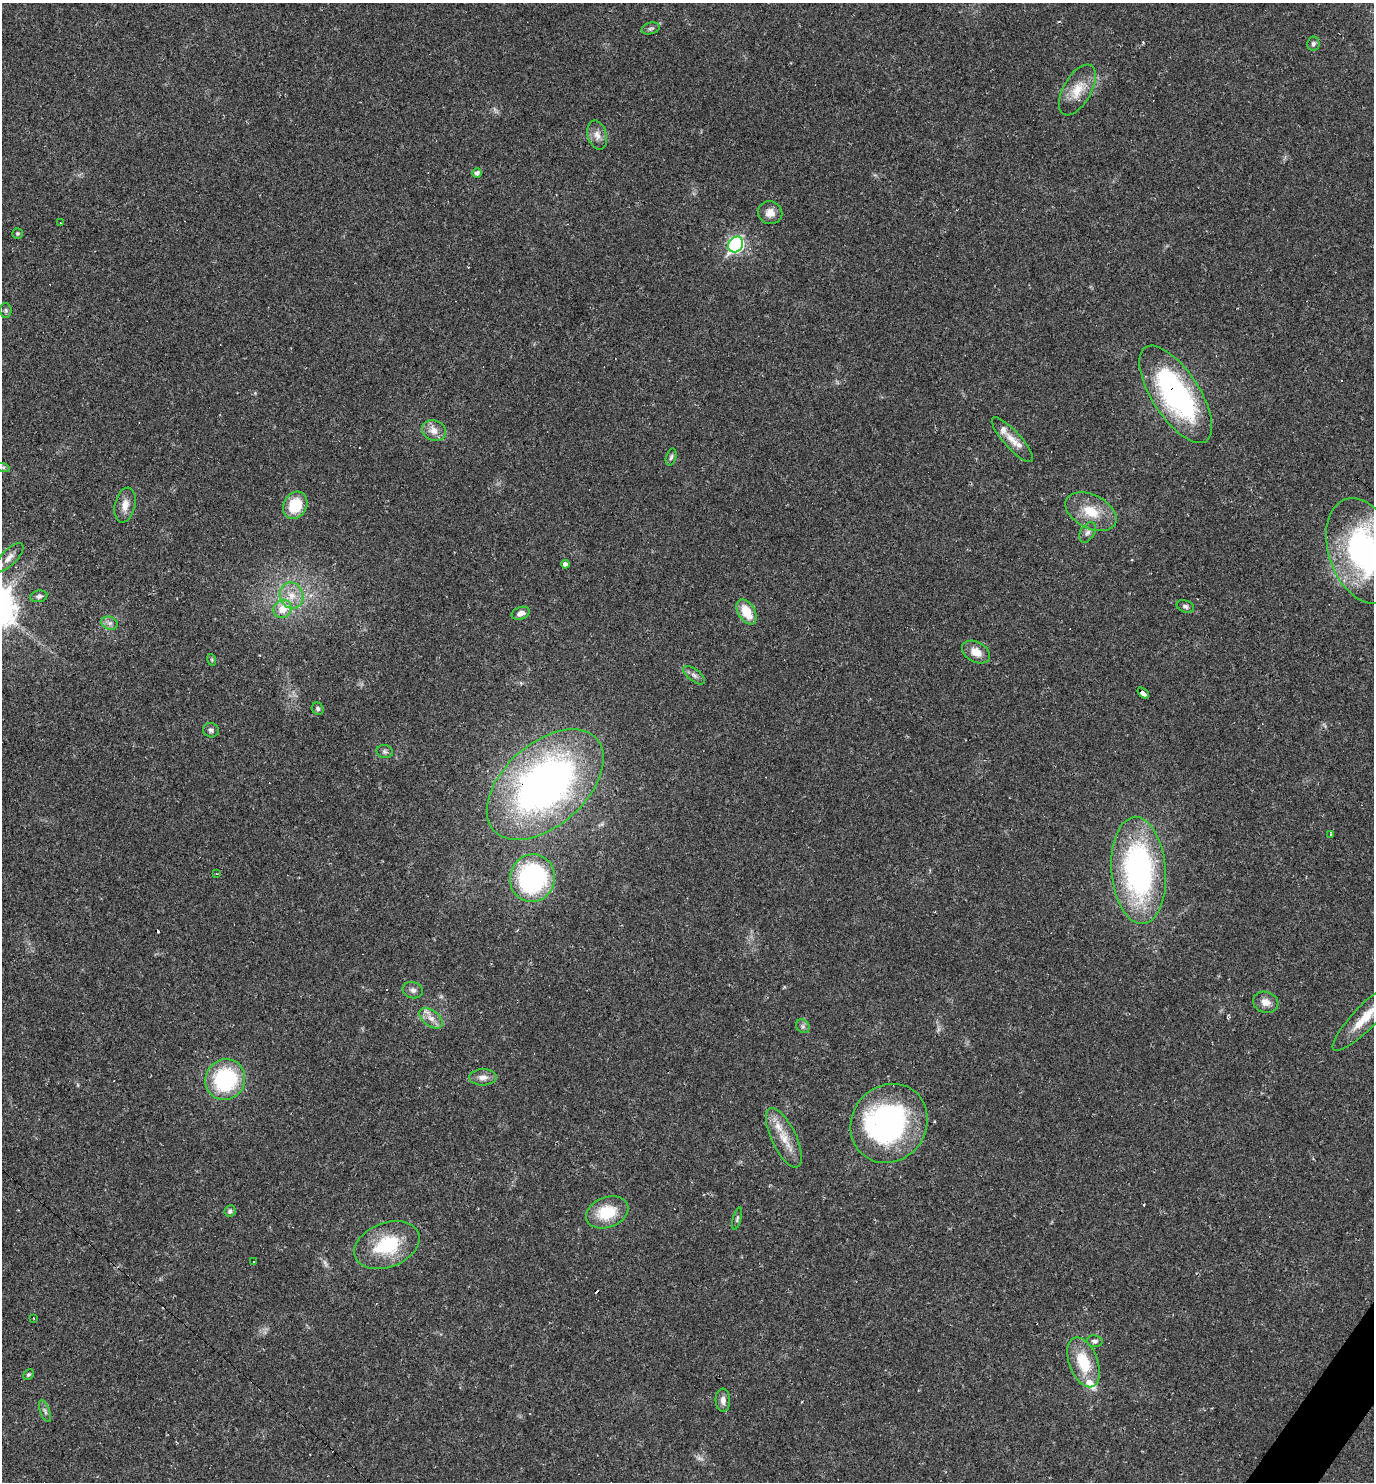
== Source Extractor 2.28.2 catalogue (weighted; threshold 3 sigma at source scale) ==
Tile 6 of 4 x 4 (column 2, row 2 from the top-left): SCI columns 1662-3033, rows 2961-4440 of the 5925 x 5920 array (HDU 1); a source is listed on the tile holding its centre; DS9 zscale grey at full resolution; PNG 1376 x 1484 px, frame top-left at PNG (2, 3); each listed source drawn as its Kron ellipse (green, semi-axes under 4 px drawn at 4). Shown black and unused: <1% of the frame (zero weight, under 2 of 3 exposures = <1% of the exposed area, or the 3 px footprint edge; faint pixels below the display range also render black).
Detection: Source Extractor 2.28.2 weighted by HDU 2 'WHT'; one run over the whole footprint, this tile lists its part. Background 0.0292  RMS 0.0039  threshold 0.0176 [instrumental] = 3 sigma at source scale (4.5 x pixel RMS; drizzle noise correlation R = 1.50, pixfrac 1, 0.05/0.05 arcsec/px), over >= 5 px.
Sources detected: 76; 9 cosmic-ray / hot-pixel residue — neither listed nor drawn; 6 inside a brighter listed object's ellipse — not listed separately; the other 61 listed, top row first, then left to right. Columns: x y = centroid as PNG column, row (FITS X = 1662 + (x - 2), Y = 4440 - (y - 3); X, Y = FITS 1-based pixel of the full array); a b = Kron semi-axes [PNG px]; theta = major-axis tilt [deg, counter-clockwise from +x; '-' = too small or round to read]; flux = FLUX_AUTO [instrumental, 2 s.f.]
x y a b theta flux
651 28 9 5 15 0.99
1313 44 7 6 - 1
1077 90 28 14 61 8.1
597 135 15 9 -75 3
477 173 5 5 - 1.4
770 213 12 11 - 3.3
60 223 3 2 - 0.27
18 233 5 5 - 0.61
736 244 8 7 - 76
6 310 7 5 -87 0.82
1176 394 56 23 -57 74
434 431 12 10 -22 3.6
1012 440 29 8 -48 5.1
671 457 9 5 73 0.86
3 467 7 4 -18 0.66
125 505 18 10 77 3.7
295 505 14 11 61 12
1091 512 27 16 -27 10
1087 532 11 7 57 1.6
1364 551 55 34 -70 96
9 558 19 7 46 3.1
565 564 4 3 - 2.9
39 596 8 6 9 1.1
291 596 13 11 -68 5.5
1185 606 9 6 -19 1
283 609 9 8 - 5.1
747 612 14 8 -59 8.9
521 613 9 6 21 2.1
110 623 8 6 -19 1.4
976 652 15 10 -29 4.6
212 660 6 3 -72 0.48
694 675 13 6 -37 1.5
1143 693 7 4 -39 33
318 709 6 5 - 0.89
211 730 8 7 - 1.2
385 752 8 6 -13 0.99
545 785 69 41 42 190
1331 834 4 3 - 0.67
1139 870 54 27 -85 96
216 874 3 3 - 0.37
532 878 24 22 72 58
413 990 10 8 -15 1.6
1266 1002 13 10 -17 3.2
1366 1017 46 11 45 10
431 1018 13 8 -37 3.2
803 1026 7 6 - 0.99
483 1077 14 8 2 2.6
225 1079 21 19 60 38
889 1123 41 37 52 83
784 1138 32 12 -64 8.4
230 1211 6 5 - 0.95
607 1212 22 15 22 13
737 1219 11 4 75 0.86
387 1245 34 22 21 23
253 1262 3 3 - 0.48
34 1318 3 2 - 0.32
1095 1341 8 6 -4 1.2
1083 1362 26 14 -69 14
28 1375 6 4 44 0.77
723 1400 11 7 -87 1.9
45 1411 11 5 -69 1.2
Overlapping masked pixels (flux is a lower limit): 3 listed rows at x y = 1176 394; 1143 693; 545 785
Isophote crosses this tile's border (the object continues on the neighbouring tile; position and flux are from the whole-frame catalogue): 2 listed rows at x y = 1364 551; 1366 1017